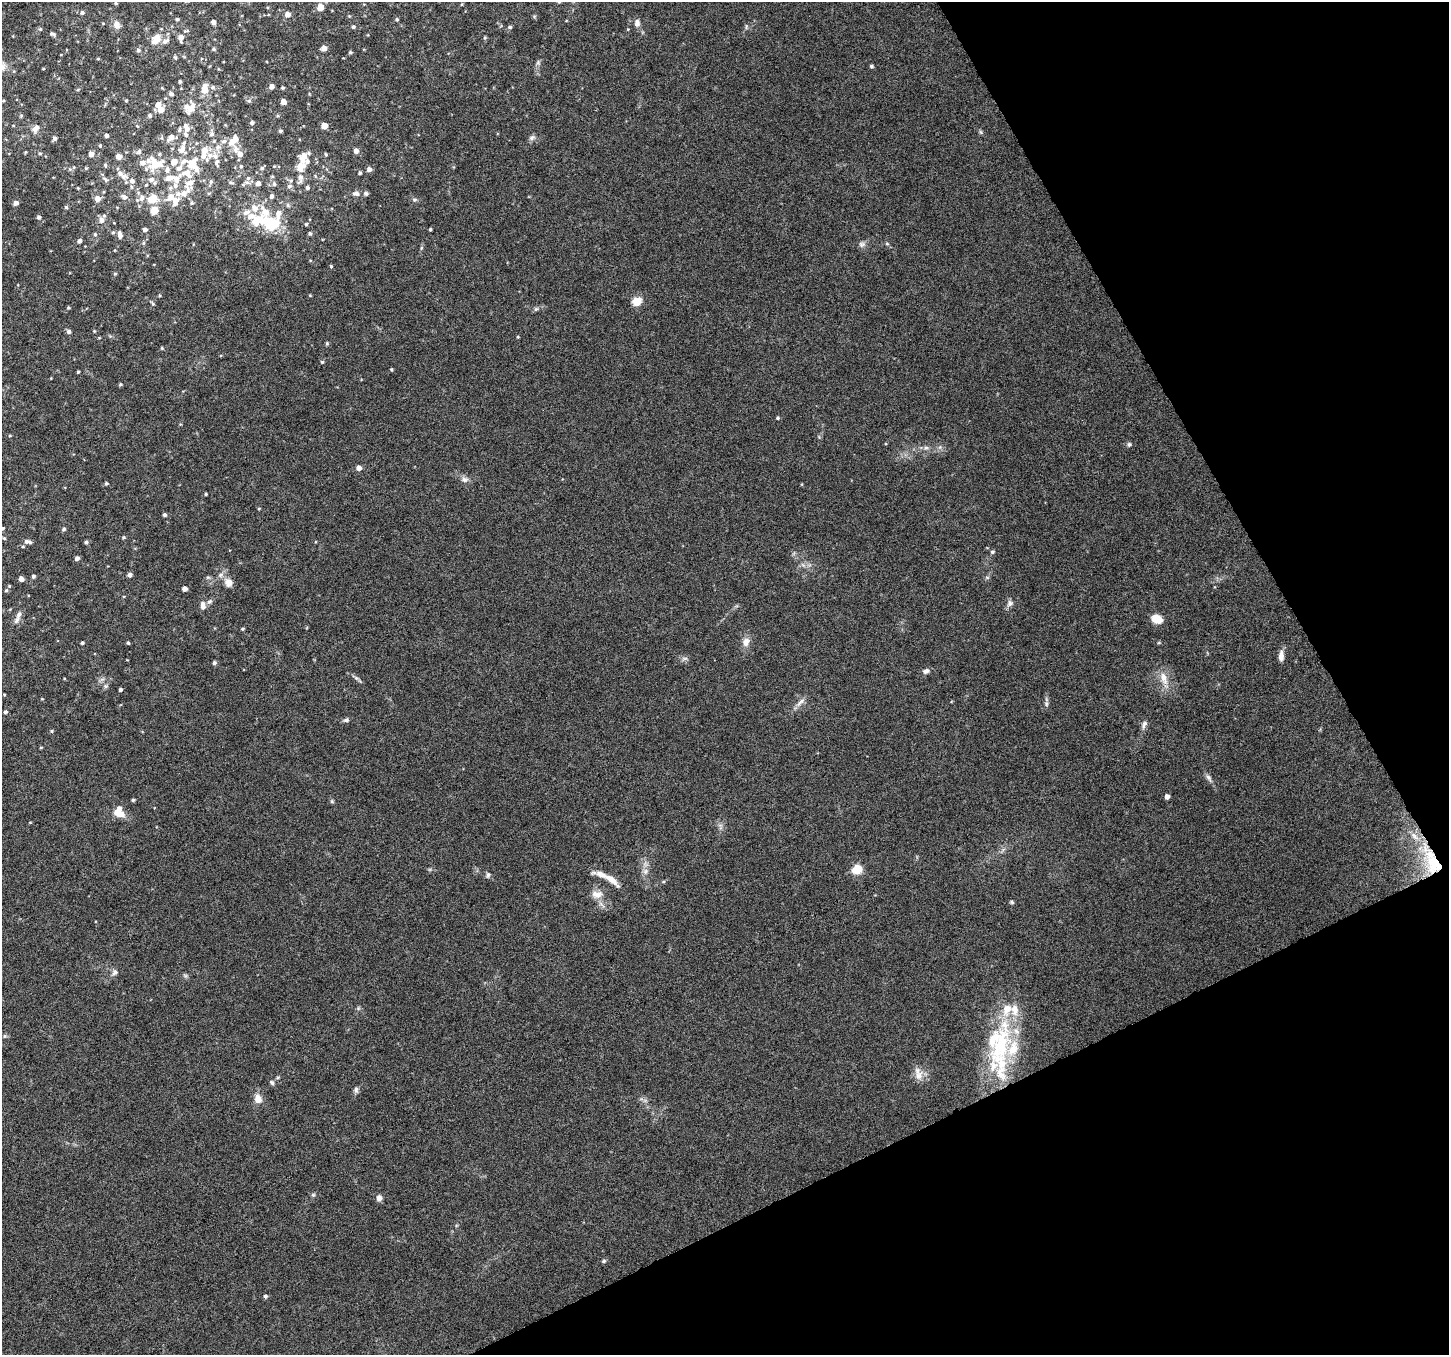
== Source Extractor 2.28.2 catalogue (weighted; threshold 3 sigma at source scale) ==
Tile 12 of 4 x 4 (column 4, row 3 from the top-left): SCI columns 4344-5790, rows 1516-2868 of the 5790 x 5677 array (HDU 1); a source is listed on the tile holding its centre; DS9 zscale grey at full resolution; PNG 1451 x 1357 px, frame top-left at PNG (2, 2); no overlay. Shown black and unused: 24% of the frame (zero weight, under 6 of 12 exposures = <1% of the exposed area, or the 3 px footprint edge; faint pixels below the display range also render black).
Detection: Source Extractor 2.28.2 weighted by HDU 2 'WHT'; one run over the whole footprint, this tile lists its part. Background 0.0373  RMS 0.0023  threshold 0.00933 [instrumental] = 3 sigma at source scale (4.09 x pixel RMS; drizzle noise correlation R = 1.36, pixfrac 0.8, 0.0396/0.0396 arcsec/px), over >= 5 px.
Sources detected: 272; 2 inside a brighter object's white glare — not listed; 46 inside a brighter listed object's ellipse — not listed separately; the other 224 listed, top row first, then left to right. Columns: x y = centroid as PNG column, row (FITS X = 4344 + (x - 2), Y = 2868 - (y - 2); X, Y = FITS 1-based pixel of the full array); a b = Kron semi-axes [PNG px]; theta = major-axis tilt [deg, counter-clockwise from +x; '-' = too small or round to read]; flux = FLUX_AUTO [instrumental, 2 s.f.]
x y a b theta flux
559 2 5 4 - 0.26
116 3 5 4 - 0.27
320 7 5 5 - 2.5
82 12 6 5 - 0.51
287 14 5 5 - 1.4
534 16 6 4 -18 0.26
177 19 5 4 - 0.34
397 19 5 4 - 0.29
213 22 4 4 - 1.1
637 23 9 7 -88 1
116 24 11 9 -72 1.2
353 27 4 4 - 0.45
510 27 6 4 1 0.36
746 27 7 4 89 0.3
40 29 5 5 - 0.31
628 29 4 3 - 0.16
186 31 8 4 10 0.35
52 34 7 4 -22 0.5
181 38 7 5 -85 1.3
485 38 5 4 - 0.29
156 39 10 8 54 2.9
165 41 10 6 26 0.89
324 48 5 4 - 1.4
213 49 5 5 - 0.35
138 50 6 5 - 0.51
350 52 4 4 - 0.31
175 57 6 4 -62 0.28
98 59 5 3 - 0.19
538 62 6 6 - 0.41
871 66 4 4 - 0.37
43 69 4 3 - 0.16
180 82 4 3 - 0.33
213 87 7 6 - 0.51
271 87 5 4 - 0.9
283 88 3 3 - 0.27
78 89 5 3 - 0.21
204 89 8 6 85 3.4
171 94 6 5 - 0.6
126 101 5 3 - 0.18
249 101 6 5 - 0.36
283 102 4 4 - 1.9
190 107 21 15 59 3
161 110 7 6 - 1.7
150 115 5 5 - 0.44
21 116 5 5 - 0.25
252 123 4 4 - 0.52
137 126 5 4 - 0.2
324 126 5 4 - 2.7
36 128 12 8 52 1.4
280 131 4 4 - 0.36
981 132 6 5 - 0.31
212 134 6 6 - 0.61
106 135 4 3 - 0.58
186 135 14 6 -73 1.2
171 137 11 7 41 1.4
54 138 5 5 - 0.56
532 138 10 6 31 0.63
224 141 8 5 14 0.62
231 142 9 7 68 1.5
100 145 4 4 - 0.25
236 149 14 7 -66 1.4
356 151 5 5 - 1.2
25 152 3 3 - 0.2
138 152 9 6 34 0.56
40 153 5 3 - 0.23
91 154 5 5 - 1.4
326 154 5 3 - 0.23
119 156 5 5 - 1.5
215 156 13 7 -67 1.4
303 157 14 9 49 2.3
155 164 17 14 6 5.8
105 165 5 5 - 0.33
193 165 25 19 -62 6.3
241 166 5 4 - 0.28
74 167 6 4 71 0.27
86 168 4 4 - 0.22
262 168 6 5 - 0.37
369 169 5 5 - 0.82
360 173 4 3 - 0.34
123 176 12 8 1 1.2
272 176 5 4 - 0.25
300 178 13 7 84 1.3
105 179 10 5 -44 0.54
151 179 8 7 - 1.1
176 179 11 10 - 2.1
211 182 6 5 - 0.44
231 182 7 4 -11 0.37
247 182 8 5 -19 0.59
258 183 5 5 - 0.91
274 184 6 6 - 0.47
146 185 5 3 - 0.24
289 186 8 7 - 0.68
307 187 5 4 - 0.53
78 188 3 3 - 0.19
184 193 21 9 42 2.6
356 193 9 7 3 0.79
366 193 5 4 - 0.57
271 196 5 4 - 0.64
124 197 7 6 - 0.9
97 198 6 5 - 1.6
141 198 9 7 67 1.1
153 198 11 8 31 4.3
414 200 6 6 - 0.45
16 203 5 4 - 0.91
192 203 6 5 - 0.37
66 207 4 4 - 0.33
254 208 11 9 -51 1.8
154 210 5 5 - 5
265 212 14 8 -59 3.1
278 213 22 9 78 2.8
39 217 5 4 - 0.58
101 220 8 7 - 1
306 224 4 4 - 0.25
272 225 13 8 39 6.3
430 229 3 3 - 0.27
145 230 5 4 - 0.67
310 233 5 4 - 0.37
95 234 5 4 - 0.3
120 235 9 5 -81 0.87
79 241 4 4 - 0.62
143 243 6 4 89 0.29
862 244 10 7 7 0.75
887 244 5 5 - 0.28
421 248 6 4 72 0.3
331 266 4 3 - 0.26
115 274 5 4 - 0.28
160 295 4 4 - 0.21
637 301 5 5 - 9.2
152 303 11 4 -47 0.37
68 308 4 3 - 0.26
536 309 7 5 42 0.4
69 331 6 5 - 0.57
94 331 4 4 - 0.21
518 337 4 3 - 0.21
99 338 5 3 - 0.16
327 343 5 4 - 0.3
162 348 4 3 - 0.22
322 362 4 4 - 0.3
391 369 3 3 - 0.25
78 372 3 3 - 0.26
120 384 4 4 - 0.29
778 418 4 4 - 0.29
1129 444 7 6 - 0.46
926 448 7 5 20 0.59
359 468 5 5 - 1.2
464 479 11 8 -15 0.95
106 483 4 4 - 0.35
206 494 3 3 - 0.26
259 509 4 3 - 0.18
164 515 4 4 - 0.43
2 528 5 4 - 0.33
64 529 5 4 - 0.39
123 537 5 4 - 0.27
4 538 5 5 - 0.33
28 542 10 5 -9 0.79
86 542 4 4 - 0.41
23 546 5 3 - 0.19
992 552 6 4 14 0.33
77 558 4 4 - 0.7
803 565 7 4 -19 0.5
130 575 5 5 - 0.65
33 576 4 4 - 0.44
208 577 7 4 -19 0.33
987 577 6 4 0 0.31
21 579 4 4 - 1.2
228 582 12 10 -46 1.7
9 586 4 4 - 0.21
184 589 4 4 - 1.1
6 590 5 4 - 0.28
209 601 8 6 20 0.53
1010 603 9 8 - 0.81
203 606 12 7 -87 1.1
19 615 11 6 66 0.9
1157 619 8 6 -26 4.9
242 629 4 3 - 0.25
746 642 13 9 69 1.5
82 643 3 3 - 0.34
128 643 4 3 - 0.3
1159 643 5 3 - 0.21
1281 656 14 6 87 1.3
685 658 9 4 19 0.45
214 663 4 4 - 0.47
926 671 9 7 16 0.73
356 678 9 4 -35 0.56
1164 678 20 10 -71 2.7
102 679 8 4 35 0.49
105 686 7 6 - 0.45
120 690 3 3 - 0.42
4 695 3 2 - 0.17
42 699 3 3 - 0.17
800 702 18 6 44 1.2
1046 704 8 6 -89 0.54
5 712 4 4 - 0.38
346 720 8 5 22 0.5
1145 723 9 6 50 0.76
51 731 4 4 - 0.25
41 747 5 3 - 0.18
1208 778 12 6 -59 0.76
1167 796 4 4 - 1.1
133 800 4 3 - 0.31
332 801 5 5 - 0.28
118 813 14 8 -22 2.7
30 822 5 3 - 0.15
720 826 11 5 -75 0.74
1431 861 45 18 -66 12
857 869 5 5 - 12
645 871 9 8 - 1
488 875 8 5 83 0.46
611 879 23 8 -39 2.4
597 894 18 11 -7 2.2
1012 902 6 4 -27 0.31
115 972 9 7 46 0.78
185 976 7 5 -30 0.38
358 1008 6 4 -47 0.32
4 1036 6 5 - 0.37
1001 1046 77 25 70 21
919 1075 16 11 42 2.1
272 1082 6 5 - 0.45
356 1090 9 6 -88 0.58
258 1099 11 9 -84 2
313 1195 6 5 - 0.33
379 1198 7 6 - 0.95
604 1261 6 4 17 0.33
265 1296 5 4 - 0.48
Overlapping masked pixels (flux is a lower limit): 1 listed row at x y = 1431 861
Isophote crosses this tile's border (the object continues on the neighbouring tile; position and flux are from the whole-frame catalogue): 2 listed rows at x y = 559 2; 2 528